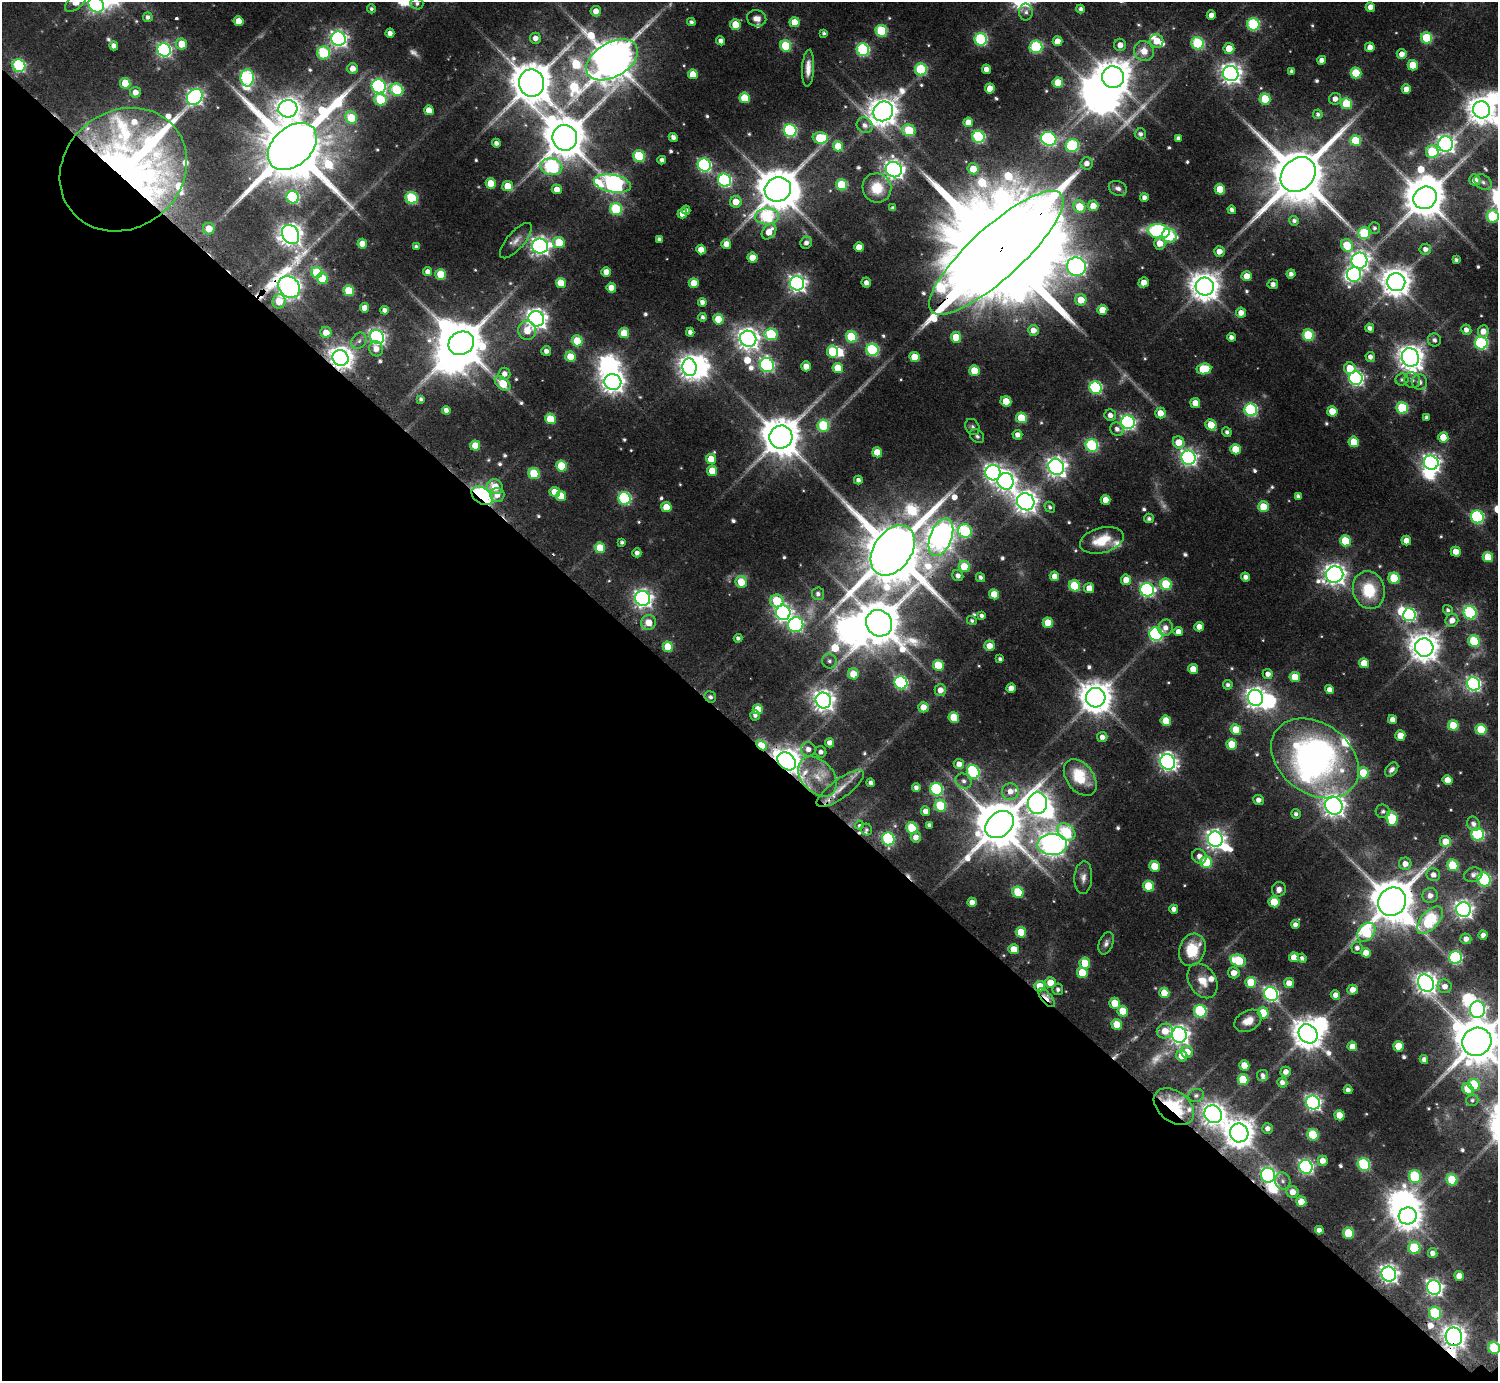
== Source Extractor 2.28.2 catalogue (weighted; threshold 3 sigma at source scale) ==
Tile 14 of 4 x 4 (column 2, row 4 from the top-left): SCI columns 1900-3395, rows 515-1893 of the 6404 x 6404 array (HDU 1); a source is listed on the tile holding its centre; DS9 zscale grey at full resolution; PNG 1500 x 1383 px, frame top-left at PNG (2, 2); each listed source drawn as its Kron ellipse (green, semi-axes under 4 px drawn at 4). Shown black and unused: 47% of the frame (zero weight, under 2 of 3 exposures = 2% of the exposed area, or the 3 px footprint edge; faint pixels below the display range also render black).
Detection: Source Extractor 2.28.2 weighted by HDU 2 'WHT'; one run over the whole footprint, this tile lists its part. Background 0.0672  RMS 0.0067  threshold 0.0301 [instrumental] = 3 sigma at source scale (4.5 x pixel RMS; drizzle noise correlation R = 1.50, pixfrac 1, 0.05/0.05 arcsec/px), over >= 5 px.
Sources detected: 650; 11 too faint to see at this stretch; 25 inside a brighter object's white glare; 4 cosmic-ray / hot-pixel residue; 1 long thin detection or spike segment (spike, bleed or trail) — neither listed nor drawn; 15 inside a brighter listed object's ellipse — not listed separately; of the other 594, all 500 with FLUX_AUTO >= 1.71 (the completeness limit of this list) listed and drawn (94 fainter detections not listed), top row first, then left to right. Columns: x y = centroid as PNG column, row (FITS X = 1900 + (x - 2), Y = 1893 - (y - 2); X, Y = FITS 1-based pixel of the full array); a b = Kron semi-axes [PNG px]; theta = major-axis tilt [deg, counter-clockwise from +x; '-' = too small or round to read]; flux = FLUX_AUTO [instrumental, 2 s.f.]
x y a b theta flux
76 2 13 7 41 17
417 3 6 6 - 2.2
96 4 8 7 - 220
1370 7 5 4 - 5.7
371 9 4 4 - 1.7
1081 9 4 4 - 2.5
596 11 5 5 - 5.8
1026 12 8 7 - 2.4
1211 15 4 4 - 5.3
148 17 5 4 - 2.7
757 18 9 8 - 5.2
239 21 5 5 - 11
691 22 4 4 - 2.2
795 22 5 5 - 15
735 24 5 5 - 15
1253 24 6 6 - 79
881 31 6 5 - 51
390 33 4 4 - 4.4
824 33 4 3 - 1.9
535 38 5 5 - 5.1
1427 38 5 5 - 40
338 39 7 7 - 310
981 39 6 6 - 96
721 41 4 4 - 4.1
1057 41 5 5 - 9
1157 41 7 6 - 10
1198 43 6 6 - 73
182 44 5 5 - 14
1120 45 6 6 - 5.8
114 46 4 4 - 4.1
786 46 6 5 - 44
1036 47 6 6 - 82
1370 47 5 5 - 7.2
1229 48 5 5 - 12
164 50 7 6 - 190
863 50 6 6 - 99
1144 51 10 9 - 11
323 53 6 6 - 71
1402 54 5 5 - 5.8
612 60 28 17 31 2900
1322 60 4 4 - 3.9
1413 65 5 5 - 16
19 66 6 6 - 96
353 68 5 5 - 7.5
808 68 18 6 87 7
921 69 6 6 - 61
986 69 4 4 - 5
1292 71 4 4 - 2.1
1356 73 5 5 - 32
693 74 5 5 - 15
1231 74 8 7 - 490
1113 77 11 11 - 1800
247 78 9 6 -90 120
125 83 5 5 - 21
532 83 13 12 - 2700
1058 83 5 5 - 18
379 86 7 6 - 180
990 89 5 5 - 11
1406 89 4 4 - 6.9
397 90 6 6 - 61
135 92 5 5 - 5.7
195 97 9 7 50 240
745 98 5 5 - 30
380 99 6 6 - 41
1265 99 5 5 - 27
1335 99 6 6 - 4.7
1346 104 5 5 - 38
288 109 9 8 - 620
429 110 5 5 - 12
1481 110 8 8 - 1000
883 111 10 9 - 1100
1318 114 5 4 - 1.9
351 118 6 5 - 29
968 122 5 5 - 9
865 125 8 7 - 3.6
790 130 6 6 - 110
909 130 7 5 -17 37
1140 134 5 5 - 2.5
673 137 5 4 - 3.5
979 137 6 6 - 97
565 138 13 12 - 3000
820 138 8 6 -3 33
1178 138 4 4 - 2.3
1049 139 8 7 - 110
1356 141 5 5 - 32
496 143 4 4 - 2.9
1446 144 7 7 - 320
1072 145 7 6 - 84
292 146 28 19 42 9200
838 146 5 5 - 18
1432 152 6 6 - 42
639 156 6 5 - 47
662 160 4 4 - 3.5
1087 163 6 6 - 4.7
704 165 7 6 - 150
551 167 11 8 -11 110
973 169 5 5 - 14
123 170 67 58 38 630
894 170 8 7 - 400
1298 175 19 15 44 6200
725 180 7 6 - 130
1475 180 5 5 - 5.9
1483 182 10 7 -38 2.7
491 183 5 5 - 16
613 183 18 8 -10 330
842 185 5 5 - 38
508 186 5 5 - 13
877 188 15 14 - 18
1118 188 9 7 -23 3.4
557 189 5 4 - 8.2
778 189 13 12 - 2800
1220 189 5 5 - 17
293 197 6 6 - 90
412 198 6 5 - 63
1144 198 4 4 - 3.9
1425 198 12 11 - 2400
736 202 6 5 - 11
1093 206 5 5 - 9.9
1079 207 6 5 - 20
893 208 4 4 - 2.3
616 209 6 6 - 68
686 210 4 3 - 2
1232 210 4 4 - 2.8
682 213 5 5 - 9.4
767 216 12 8 1 78
1493 216 6 6 - 53
1294 221 5 4 - 2.4
1374 228 6 5 - 1.8
209 229 6 5 - 11
1159 231 11 7 -9 81
769 232 9 6 53 10
1364 233 6 6 - 49
290 234 10 8 -59 610
1169 236 7 7 - 54
659 239 4 4 - 2.4
516 241 22 8 49 6.2
559 243 6 5 - 26
806 243 6 5 - 3.5
1160 243 6 5 - 8.8
362 244 5 5 - 10
726 244 5 5 - 7.5
1347 245 6 5 - 29
540 246 8 7 - 360
416 247 4 3 - 2
859 247 5 4 - 11
701 249 5 4 - 11
1425 249 6 5 - 3.7
1219 251 5 5 - 6.7
996 253 87 26 42 46000
752 258 5 5 - 14
1456 260 4 4 - 2
1359 261 8 8 - 340
1076 267 9 9 - 320
428 272 4 4 - 4.7
606 272 5 4 - 8.4
317 273 5 5 - 34
441 274 5 5 - 25
1291 274 4 4 - 3.4
1354 274 7 7 - 130
1247 276 5 5 - 10
322 278 6 5 - 26
1144 282 5 4 - 6.9
1396 282 9 9 - 1200
561 283 5 5 - 19
694 283 5 5 - 11
797 283 7 7 - 320
866 283 5 4 - 4.1
1273 284 5 5 - 3.7
1205 286 9 9 - 1200
289 287 11 10 - 630
611 288 5 4 - 8.9
349 291 5 5 - 33
1081 300 6 5 - 13
279 301 7 6 - 13
702 302 4 4 - 3.9
364 308 5 4 - 7.1
385 310 4 4 - 3.4
1102 310 5 5 - 11
1241 313 5 5 - 6.7
702 317 4 4 - 2.2
536 319 8 7 - 520
718 319 5 5 - 22
1370 328 5 4 - 3.3
527 330 9 8 - 13
1033 330 5 5 - 7.2
1466 330 5 5 - 4.3
1483 331 6 5 - 6.6
326 332 5 5 - 8.8
690 332 4 4 - 3.3
624 333 5 5 - 20
771 334 6 6 - 61
1308 335 6 5 - 51
377 337 7 6 - 240
851 337 6 5 - 47
956 337 5 5 - 19
1231 337 4 4 - 3.2
748 339 8 7 - 570
1434 340 6 6 - 2.8
359 341 8 7 - 2.8
577 341 5 5 - 29
461 343 13 11 31 3100
1481 343 6 6 - 100
376 349 7 7 - 5.7
872 350 6 6 - 89
546 351 5 5 - 4
833 351 6 5 - 40
570 357 5 5 - 17
914 357 5 5 - 16
1370 357 5 5 - 3.8
1410 357 9 8 - 830
340 358 8 7 - 660
767 365 7 6 - 160
806 366 5 5 - 7.7
690 367 8 7 - 480
838 368 5 5 - 17
1350 368 6 5 - 17
1204 369 7 5 8 32
974 370 5 5 - 18
504 374 6 6 - 4.9
1356 378 7 6 - 210
1402 379 6 6 - 1.9
1412 380 8 7 - 2.9
613 382 8 8 - 580
1420 382 7 7 - 3.9
503 383 9 5 -41 21
1096 388 6 6 - 100
421 399 4 4 - 2
1006 401 5 5 - 15
1195 403 5 5 - 10
1402 408 6 5 - 54
446 410 4 4 - 3.8
1251 410 6 6 - 110
1332 411 5 5 - 15
1160 413 5 5 - 8.7
1110 415 6 5 - 4.3
1426 417 4 4 - 2.3
1021 418 5 5 - 28
550 419 5 5 - 24
1128 422 7 6 - 200
823 425 6 6 - 48
1211 425 6 5 - 18
972 427 8 6 -58 2.1
1117 429 7 6 - 3.4
1227 432 5 4 - 2.4
1017 435 5 5 - 4.2
977 436 8 6 -43 1.8
781 437 12 11 - 2500
1443 437 5 5 - 17
1179 442 6 5 - 13
1354 442 5 5 - 17
475 445 5 5 - 14
1092 445 6 6 - 92
1235 449 5 5 - 22
877 452 5 5 - 16
1189 458 7 7 - 280
711 459 5 5 - 13
1431 463 7 7 - 330
561 466 5 5 - 31
1056 467 8 7 - 430
712 471 5 5 - 16
534 473 6 5 - 37
993 473 8 7 - 310
858 480 4 4 - 3.1
1006 481 8 8 - 440
495 487 8 7 - 14
555 492 5 5 - 12
497 495 7 7 - 6.3
482 496 12 7 -35 220
561 496 5 5 - 13
1298 496 4 4 - 2.1
624 498 6 6 - 100
1106 500 5 4 - 8.7
1026 502 9 8 - 650
666 507 5 5 - 15
1050 507 6 5 - 2.1
1263 507 5 5 - 19
1477 517 6 6 - 100
1149 518 5 4 - 2.1
965 531 7 6 - 76
941 537 20 11 69 680
1102 540 22 12 15 19
1406 540 5 4 - 7.2
1345 541 5 5 - 28
622 542 4 4 - 2
600 548 5 5 - 19
893 550 27 19 55 7900
1456 552 5 5 - 9.3
637 553 4 4 - 3.6
1488 557 5 5 - 22
964 567 6 5 - 21
1334 575 9 8 - 530
958 576 6 5 - 3.8
1054 576 5 4 - 6.9
981 577 5 4 - 2.5
1246 577 4 4 - 3.8
1394 578 5 5 - 36
1126 580 5 5 - 9.7
741 582 6 5 - 17
1166 584 6 5 - 43
1075 586 6 5 - 41
1089 588 5 5 - 8.7
1147 590 7 6 - 170
1369 590 19 16 -74 33
818 594 6 6 - 2.5
994 594 5 5 - 16
643 598 7 7 - 360
777 601 6 6 - 33
1448 610 5 4 - 1.9
783 613 7 7 - 320
1470 613 7 6 - 98
1409 615 6 6 - 140
982 616 4 4 - 2.6
972 620 5 4 - 1.7
1452 620 7 6 - 6.7
649 623 8 7 - 10
879 623 13 12 - 3000
1048 623 5 5 - 19
796 625 7 7 - 170
1199 627 5 4 - 7.2
1165 628 8 7 - 4.8
1178 632 5 4 - 6
1156 634 7 6 - 150
738 638 4 4 - 2.1
1474 641 6 5 - 47
990 646 5 5 - 9.8
668 647 5 5 - 24
1424 647 9 9 - 1100
1000 659 4 4 - 2
829 661 7 7 - 2.8
1364 663 5 5 - 14
938 665 5 5 - 30
1193 669 5 5 - 11
853 674 5 5 - 15
1268 674 5 5 - 4.8
1295 677 5 5 - 15
901 683 7 6 - 130
1473 684 7 6 - 190
1228 685 4 4 - 2.2
1011 688 5 4 - 7.4
940 690 6 6 - 6.1
1329 690 4 4 - 6.1
710 697 6 5 - 2.4
1096 698 10 9 - 1600
1255 698 8 7 - 500
823 700 8 7 - 560
923 707 5 5 - 7.9
758 709 5 5 - 15
755 715 5 5 - 2.7
954 717 5 5 - 25
1393 719 4 4 - 4.7
1166 721 5 5 - 18
1453 725 5 5 - 24
1236 729 5 5 - 17
1481 729 5 5 - 30
1400 736 5 5 - 12
1102 737 5 5 - 4.3
830 743 5 4 - 4.9
1232 744 5 5 - 20
761 745 6 4 -46 20
808 749 7 7 - 4.8
821 752 6 5 - 3.3
1315 758 48 35 -36 260
787 761 10 7 -42 1000
1168 762 8 7 - 350
959 764 5 5 - 6.2
1392 770 8 5 48 2.9
973 772 7 6 - 91
1363 773 6 5 - 27
817 777 22 16 -48 18
1080 778 20 13 -53 29
1447 780 5 4 - 10
963 781 8 7 - 3.1
871 783 4 4 - 3
916 788 4 4 - 3.1
840 789 28 9 36 11
937 789 6 6 - 90
1010 792 8 8 - 7.3
1258 800 5 5 - 4.3
1038 803 11 9 86 550
940 806 6 5 - 39
1334 806 9 8 - 600
926 811 5 4 - 5.8
1383 811 7 6 - 2.3
1296 814 5 4 - 2.5
1392 818 7 5 -83 44
1474 824 7 6 - 3.5
859 825 4 4 - 2.6
929 825 4 4 - 2.4
999 825 16 12 39 4100
912 828 6 5 - 39
866 830 6 5 - 1.7
1066 832 10 7 -41 52
1478 834 6 6 - 94
916 837 5 5 - 5.5
888 839 7 6 - 85
1215 839 7 7 - 430
1445 841 6 5 - 12
1052 844 15 10 2 820
1199 856 7 6 - 4.8
1206 862 6 5 - 40
1405 864 6 6 - 6.3
1453 865 6 5 - 36
1154 866 5 5 - 21
1433 875 7 6 - 4.5
1473 875 9 7 18 3.2
1083 878 16 9 86 5.2
1484 879 7 6 - 86
1148 886 5 5 - 28
1279 889 7 7 - 4.6
1018 892 6 5 - 38
1430 895 7 7 - 4.8
972 902 5 4 - 5.5
1274 902 5 5 - 20
1392 902 14 13 - 3800
1174 909 4 4 - 4
1463 910 7 7 - 360
1430 920 17 8 49 88
1295 925 4 4 - 3.4
1021 932 5 5 - 21
1366 932 10 7 48 65
1483 935 4 4 - 3.6
1466 939 5 5 - 4.7
1106 943 11 7 69 3.2
1357 948 6 5 - 3.3
1014 949 5 5 - 12
1192 950 16 13 70 29
1366 953 5 5 - 8.8
1294 957 5 5 - 11
1302 958 5 4 - 2.4
1456 958 6 6 - 97
1238 960 8 6 -18 37
1085 963 5 5 - 22
1082 973 5 5 - 22
1234 973 6 5 - 7.4
1202 981 18 13 -59 12
1050 982 5 5 - 11
1251 982 5 5 - 25
1289 983 5 5 - 7.2
1426 983 9 7 -54 560
1040 986 5 5 - 14
1445 986 7 6 - 5.4
1058 989 6 5 - 2.2
1353 990 5 5 - 6.6
1164 993 5 5 - 16
1271 994 7 6 - 190
1335 995 5 4 - 4.7
1047 998 11 5 -49 11
1115 1003 5 5 - 18
1478 1010 8 7 - 220
1123 1011 5 5 - 18
1200 1011 6 6 - 82
1263 1013 5 5 - 26
1248 1021 14 10 28 8.5
1117 1025 5 5 - 20
1165 1031 8 7 - 11
1308 1034 10 8 -48 1300
1179 1035 8 7 - 420
1477 1042 15 13 32 3900
1352 1046 5 5 - 8.4
1399 1046 5 5 - 19
1187 1052 6 6 - 11
1182 1056 6 5 - 11
1424 1059 4 4 - 3.5
1244 1065 5 5 - 12
1286 1072 5 5 - 4.9
1263 1075 6 5 - 2.8
1243 1080 5 5 - 32
1282 1082 5 5 - 4
1474 1085 6 5 - 36
1468 1089 6 5 - 18
1348 1090 4 4 - 3.1
1196 1095 8 6 15 2.5
1472 1100 6 5 - 1.8
1313 1103 7 6 - 250
1174 1106 22 15 -38 52
1213 1114 9 8 - 600
1339 1115 5 5 - 13
1268 1129 5 5 - 4.1
1239 1133 9 9 - 1200
1313 1135 6 5 - 43
1323 1161 5 5 - 6.9
1364 1164 6 6 - 73
1306 1167 7 6 - 200
1268 1175 7 7 - 200
1415 1177 6 6 - 59
1452 1180 6 5 - 31
1283 1181 8 7 - 2.8
1293 1192 6 6 - 7.2
1301 1202 5 5 - 13
1408 1216 9 8 - 970
1319 1230 4 4 - 3.6
1349 1233 6 5 - 31
1414 1248 6 6 - 44
1433 1253 5 4 - 4.2
1389 1274 7 7 - 380
1459 1276 5 5 - 7.3
1434 1288 7 7 - 290
1435 1313 6 6 - 57
1454 1337 9 8 - 670
1494 1348 6 5 - 47
Overlapping masked pixels (flux is a lower limit): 13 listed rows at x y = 883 111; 123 170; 996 253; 289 287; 340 358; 482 496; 893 550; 761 745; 787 761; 1392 902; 1047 998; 1174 1106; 1454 1337
Isophote crosses this tile's border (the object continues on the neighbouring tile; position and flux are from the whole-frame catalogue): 6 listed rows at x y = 76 2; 96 4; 1481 110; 1493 216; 1477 1042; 1494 1348